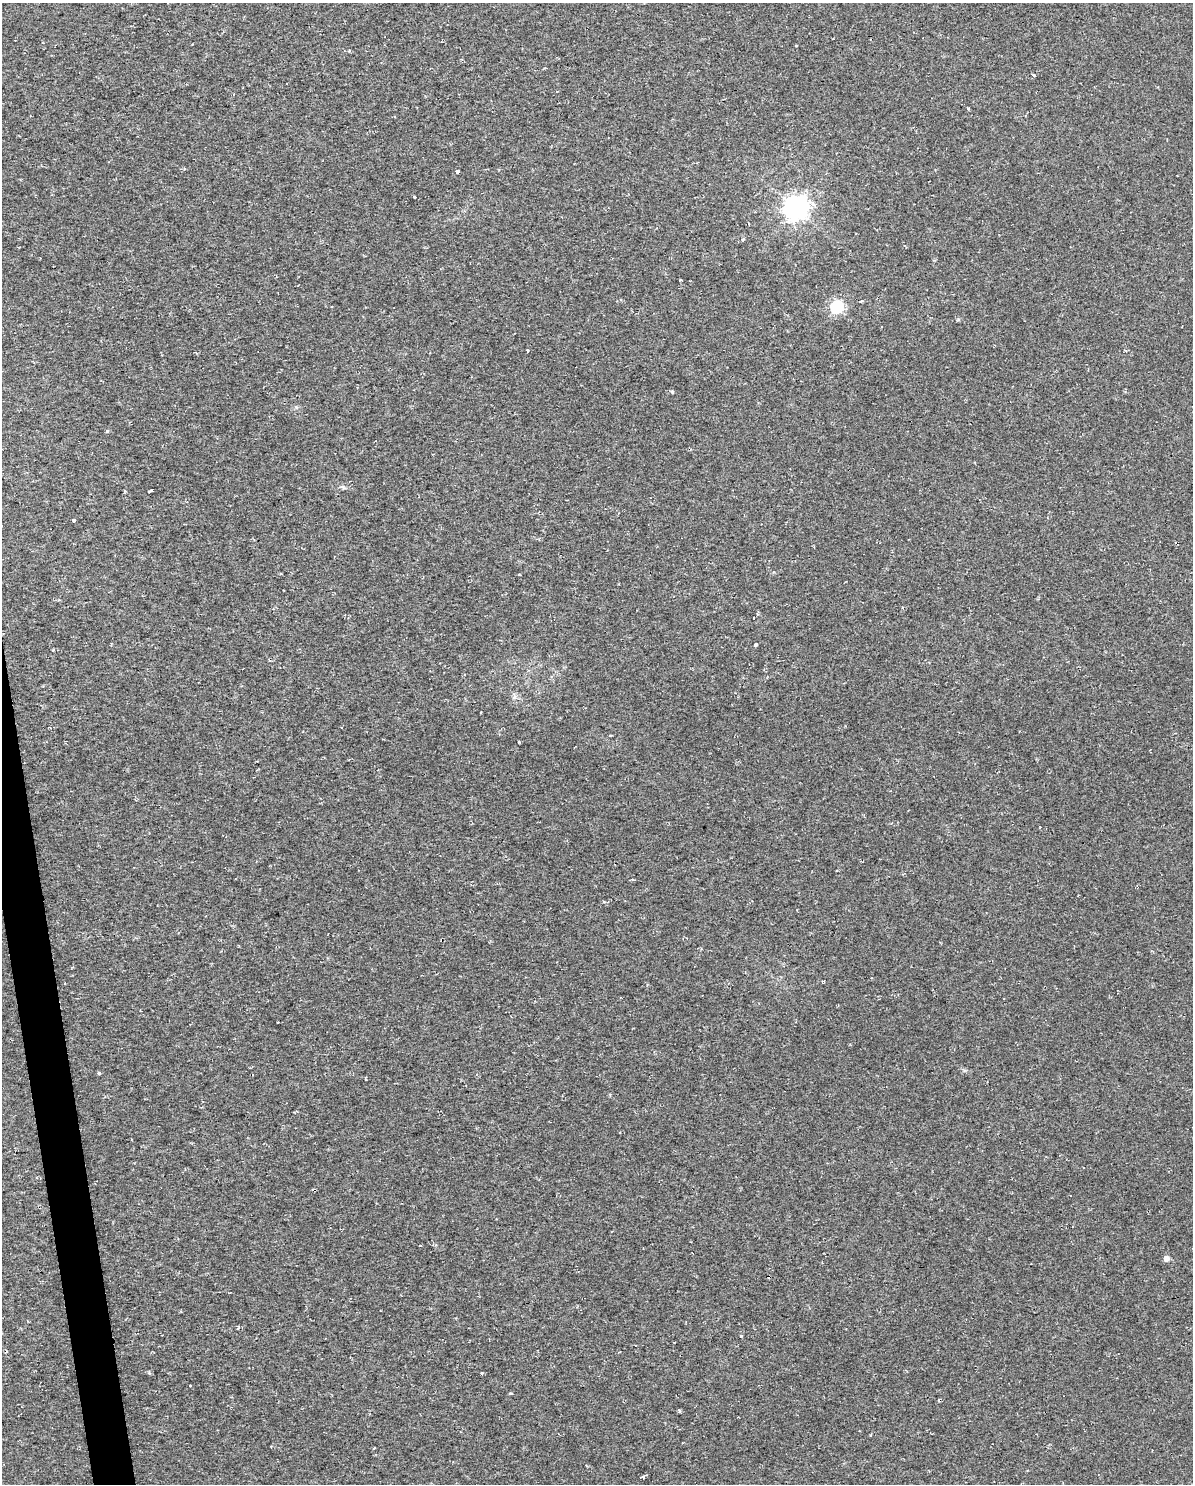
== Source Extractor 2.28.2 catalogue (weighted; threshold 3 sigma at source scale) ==
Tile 7 of 4 x 3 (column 3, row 2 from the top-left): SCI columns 2500-3690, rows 1544-3025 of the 5083 x 5803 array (HDU 1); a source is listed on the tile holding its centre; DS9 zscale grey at full resolution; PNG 1195 x 1486 px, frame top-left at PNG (2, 3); no overlay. Shown black and unused: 2% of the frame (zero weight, under 2 of 3 exposures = <1% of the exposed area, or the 3 px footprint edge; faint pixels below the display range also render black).
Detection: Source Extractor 2.28.2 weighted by HDU 2 'WHT'; one run over the whole footprint, this tile lists its part. Background 0.00663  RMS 0.0049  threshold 0.0219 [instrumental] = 3 sigma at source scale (4.5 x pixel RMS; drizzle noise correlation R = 1.50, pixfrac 1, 0.0396/0.0396 arcsec/px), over >= 5 px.
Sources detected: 31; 3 cosmic-ray / hot-pixel residue — not listed; the other 28 listed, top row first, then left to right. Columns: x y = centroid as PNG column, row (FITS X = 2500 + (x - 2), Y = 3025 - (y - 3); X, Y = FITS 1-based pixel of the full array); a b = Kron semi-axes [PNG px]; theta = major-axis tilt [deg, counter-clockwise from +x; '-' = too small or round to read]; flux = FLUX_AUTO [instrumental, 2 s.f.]
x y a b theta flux
1033 75 3 3 - 2.6
233 94 3 2 - 0.59
968 108 4 3 - 0.69
457 172 4 3 - 3.2
414 197 3 2 - 1
795 208 8 7 - 430
743 240 5 3 - 0.67
681 280 3 2 - 0.44
860 301 4 3 - 2.1
837 307 6 6 - 67
527 351 3 3 - 1.6
672 391 4 4 - 0.61
107 431 4 3 - 0.56
151 490 4 3 - 1.2
125 491 5 3 - 0.47
73 520 3 3 - 1.4
755 645 5 3 - 2.1
515 697 7 6 - 1.4
481 713 3 2 - 0.72
519 742 3 3 - 0.84
99 1073 4 4 - 0.53
314 1190 4 3 - 1.3
1166 1259 4 4 - 4.2
238 1327 5 3 - 0.46
741 1336 3 3 - 0.48
674 1342 3 2 - 0.5
190 1385 3 3 - 3.5
643 1476 4 3 - 1.2
Overlapping masked pixels (flux is a lower limit): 1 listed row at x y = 314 1190
Unlisted compact peaks at least as high as the median listed source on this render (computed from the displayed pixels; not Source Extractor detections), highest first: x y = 510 1393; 482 1373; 679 1411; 149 1373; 958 319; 53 650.